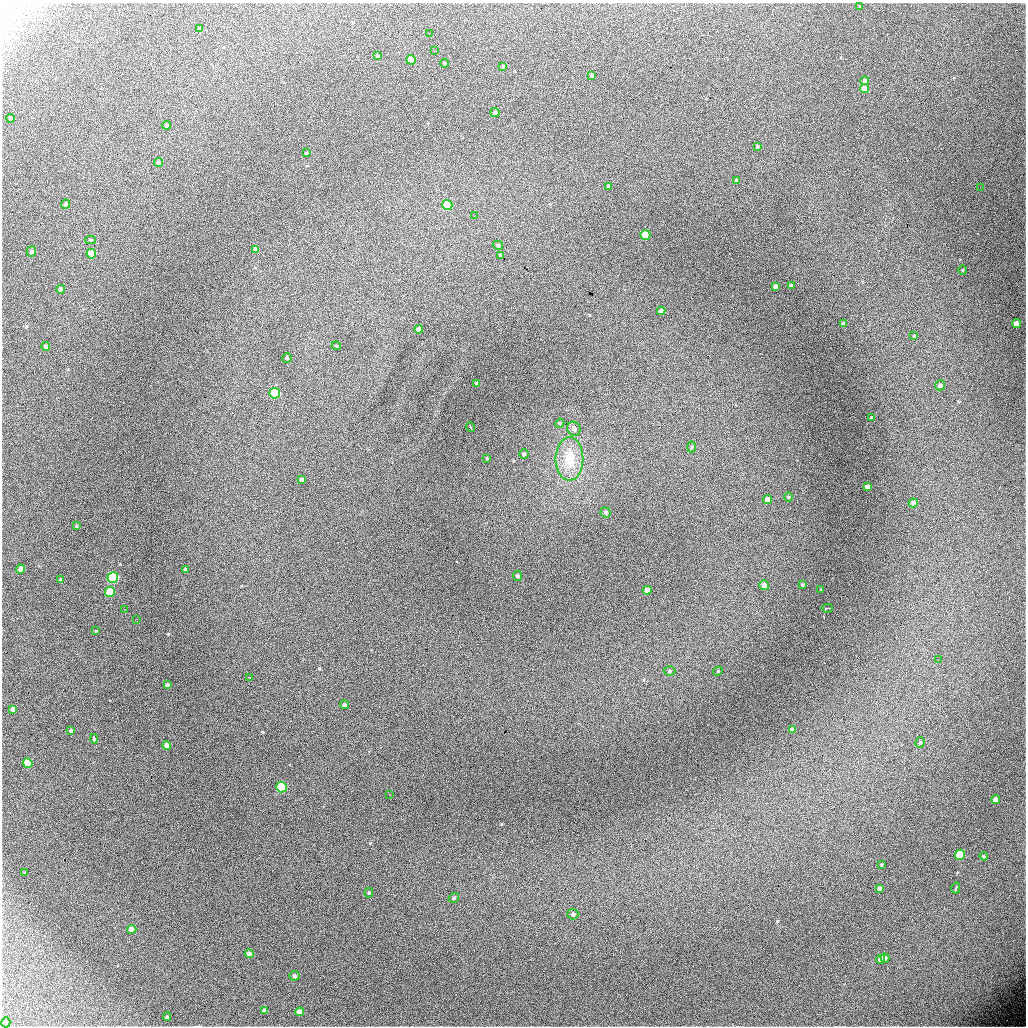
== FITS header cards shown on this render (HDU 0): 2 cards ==
NAXIS1  =                 1024 / length of data axis 1
NAXIS2  =                 1024 / length of data axis 2

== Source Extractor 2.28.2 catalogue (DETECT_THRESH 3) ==
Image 1024 x 1024 px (HDU 0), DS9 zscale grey, 1 PNG px = 1 image px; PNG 1028 x 1028 px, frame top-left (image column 1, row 1024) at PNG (2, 3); each listed source drawn as its Kron ellipse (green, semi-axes under 4 px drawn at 4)
Background 5350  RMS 55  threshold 165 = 3 sigma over >= 5 px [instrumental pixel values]
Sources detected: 108; all 108 listed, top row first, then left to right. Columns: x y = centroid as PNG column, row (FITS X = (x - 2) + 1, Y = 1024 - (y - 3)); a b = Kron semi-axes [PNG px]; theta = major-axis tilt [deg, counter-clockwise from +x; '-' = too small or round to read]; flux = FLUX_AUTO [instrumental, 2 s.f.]
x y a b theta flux
860 7 4 3 - 3200
200 29 4 3 - 9100
429 33 2 2 - 5000
435 51 2 2 - 3800
377 56 3 3 - 4700
411 60 5 4 - 74000
445 63 4 3 - 4900
503 66 3 3 - 3800
591 75 4 3 - 8800
865 81 4 4 - 10000
864 88 4 4 - 28000
495 112 4 4 - 14000
11 118 4 4 - 11000
167 125 4 4 - 6400
757 146 3 2 - 3800
306 153 4 3 - 2900
158 162 4 4 - 7900
737 180 4 4 - 11000
609 186 4 3 - 6700
980 187 2 2 - 2100
66 204 4 4 - 11000
447 205 5 5 - 160000
474 216 2 2 - 6500
645 235 5 5 - 110000
91 240 5 4 - 4700
498 245 5 4 - 9600
256 249 4 4 - 20000
31 252 5 5 - 13000
91 254 5 4 - 80000
500 255 3 3 - 5300
963 270 4 3 - 2900
791 285 3 3 - 4300
776 287 4 4 - 14000
61 289 4 4 - 16000
661 311 4 4 - 17000
1017 323 4 4 - 31000
844 324 4 4 - 14000
419 329 4 4 - 14000
914 336 4 3 - 4400
46 346 4 4 - 10000
336 346 4 4 - 3700
287 358 5 5 - 5800
477 383 3 3 - 6100
940 385 5 5 - 15000
275 393 5 5 - 270000
872 417 3 2 - 4100
560 423 5 3 - 3400
470 427 5 2 - 3900
574 429 7 6 - 13000
691 447 5 3 - 4500
524 454 4 4 - 5000
487 458 3 3 - 3300
569 459 21 14 -90 96000
301 479 3 3 - 5500
867 486 4 3 - 11000
788 497 5 3 - 3700
767 499 4 4 - 29000
913 503 4 4 - 20000
606 512 5 5 - 7900
76 526 4 3 - 3200
20 569 4 4 - 24000
185 570 3 3 - 5900
518 576 5 4 - 7200
113 578 5 5 - 380000
61 580 4 3 - 9100
764 585 5 5 - 22000
802 585 3 3 - 5200
647 590 4 4 - 30000
821 590 3 3 - 3200
110 592 5 5 - 110000
827 608 5 3 - 7700
124 609 3 2 - 5200
137 619 2 2 - 2800
96 631 4 4 - 2900
938 659 2 2 - 3100
669 671 6 4 3 6600
718 671 5 4 - 3100
250 677 3 2 - 2300
167 685 4 4 - 6600
344 705 4 4 - 6500
13 709 4 4 - 14000
792 730 4 3 - 9500
71 731 4 3 - 6800
94 739 5 3 - 14000
920 743 5 4 - 5600
167 745 4 4 - 23000
28 763 5 5 - 80000
281 787 5 5 - 250000
390 794 2 2 - 1900
996 800 4 4 - 25000
960 855 5 5 - 180000
984 856 4 3 - 3300
881 865 4 3 - 3300
25 873 4 3 - 3400
880 888 4 3 - 13000
956 888 6 2 75 7800
369 893 5 4 - 4400
454 898 5 4 - 6200
573 914 5 5 - 10000
132 929 4 4 - 25000
249 954 4 4 - 15000
885 958 4 4 - 11000
881 959 4 4 - 19000
294 976 5 5 - 8100
264 1010 4 4 - 10000
300 1012 4 4 - 24000
167 1017 4 3 - 5000
6 1022 5 4 - 6400